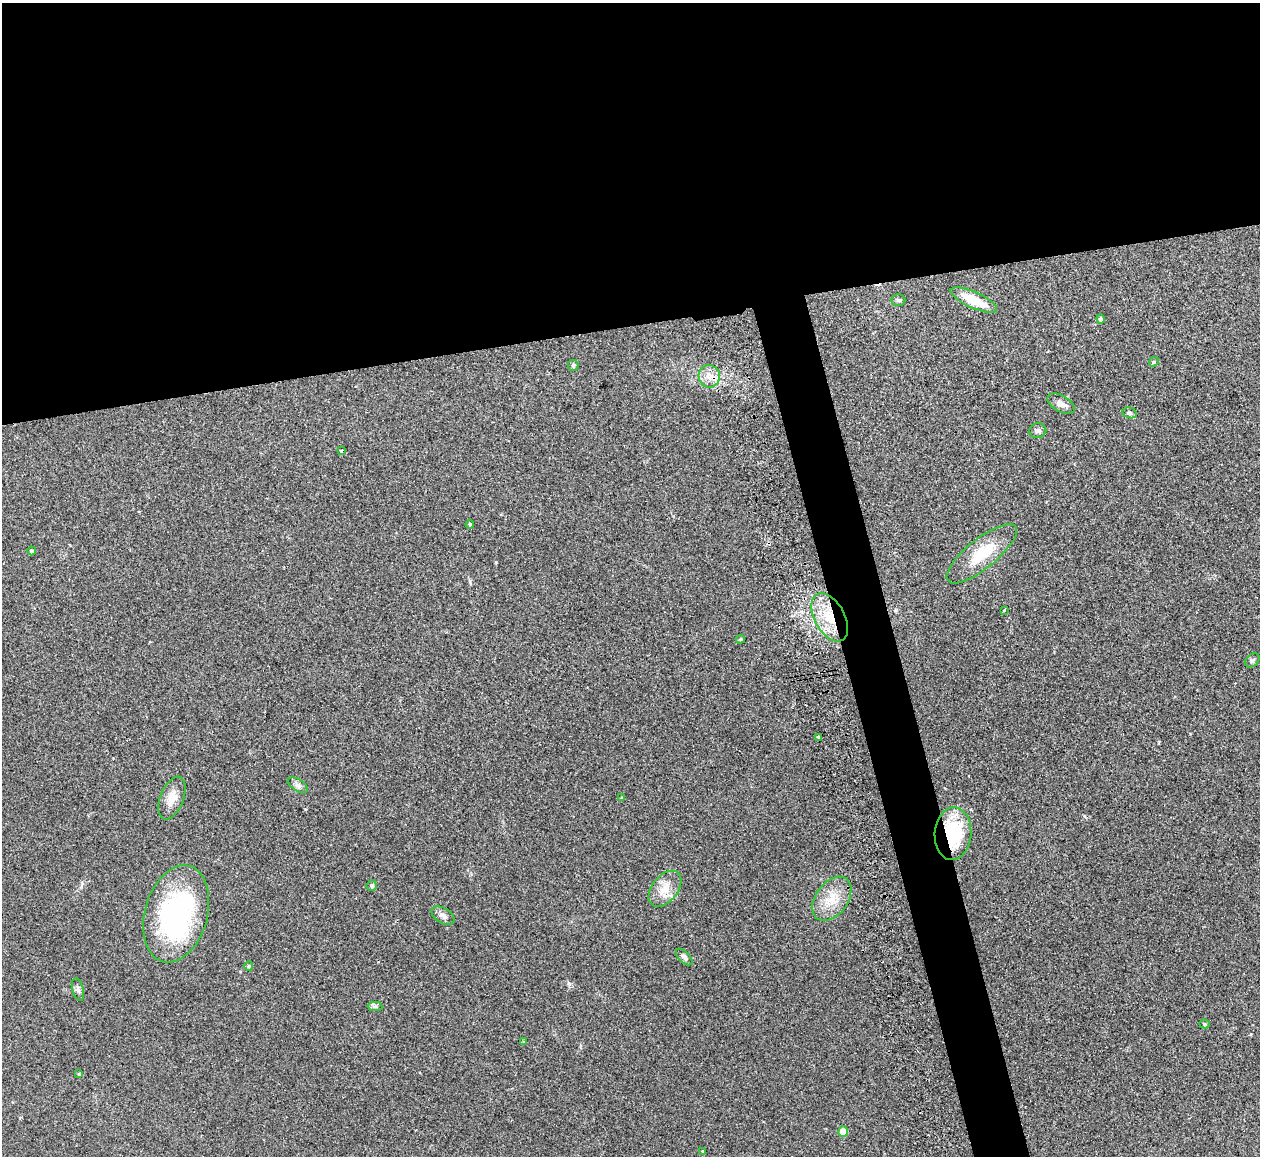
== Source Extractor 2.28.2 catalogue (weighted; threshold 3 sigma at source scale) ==
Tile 2 of 4 x 4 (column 2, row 1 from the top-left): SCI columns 1316-2573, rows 3612-4765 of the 5088 x 5029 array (HDU 1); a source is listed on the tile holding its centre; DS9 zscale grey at full resolution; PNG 1262 x 1158 px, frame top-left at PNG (2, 3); each listed source drawn as its Kron ellipse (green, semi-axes under 4 px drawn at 4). Shown black and unused: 31% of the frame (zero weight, under 2 of 3 exposures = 3% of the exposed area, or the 3 px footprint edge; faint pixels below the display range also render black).
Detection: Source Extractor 2.28.2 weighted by HDU 2 'WHT'; one run over the whole footprint, this tile lists its part. Background 0.0722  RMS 0.0088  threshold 0.0395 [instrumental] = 3 sigma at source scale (4.5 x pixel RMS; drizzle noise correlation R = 1.50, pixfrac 1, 0.05/0.05 arcsec/px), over >= 5 px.
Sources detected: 37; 1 cosmic-ray / hot-pixel residue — neither listed nor drawn; the other 36 listed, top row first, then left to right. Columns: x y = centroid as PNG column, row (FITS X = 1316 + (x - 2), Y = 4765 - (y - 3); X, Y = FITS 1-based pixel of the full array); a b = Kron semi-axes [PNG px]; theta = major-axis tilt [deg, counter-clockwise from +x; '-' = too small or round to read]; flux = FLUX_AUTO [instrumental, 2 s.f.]
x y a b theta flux
898 300 7 5 0 1.6
974 300 25 8 -24 22
1101 319 4 4 - 2.6
1154 362 5 4 - 1.1
573 365 5 5 - 1.8
709 376 11 11 - 7.8
1061 404 15 8 -29 4.5
1130 413 7 5 -16 1.8
1038 431 8 7 - 2.3
341 451 3 3 - 2.8
470 524 4 4 - 1.3
32 551 4 4 - 1.8
982 554 43 14 39 29
1004 610 4 3 - 0.93
830 617 26 15 -61 28
740 639 5 4 - 1.2
1252 660 8 6 44 1.9
819 737 3 3 - 4.2
298 785 11 5 -32 3
172 798 22 11 69 11
622 798 4 3 - 1.2
953 834 26 18 87 54
372 886 5 5 - 1.7
665 889 20 13 51 13
832 899 24 16 53 19
176 914 50 31 74 150
443 916 12 7 -32 4.1
684 957 10 5 -45 2.4
249 966 5 4 - 1.1
78 989 11 5 -75 2.5
375 1006 7 4 -1 1.8
1205 1024 5 4 - 1.2
524 1042 4 4 - 0.91
79 1074 4 3 - 0.89
843 1131 5 5 - 13
703 1151 4 3 - 0.77
Overlapping masked pixels (flux is a lower limit): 2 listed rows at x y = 830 617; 953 834
Unlisted compact peaks at least as high as the median listed source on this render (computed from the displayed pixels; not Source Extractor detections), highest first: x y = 569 984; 496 562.